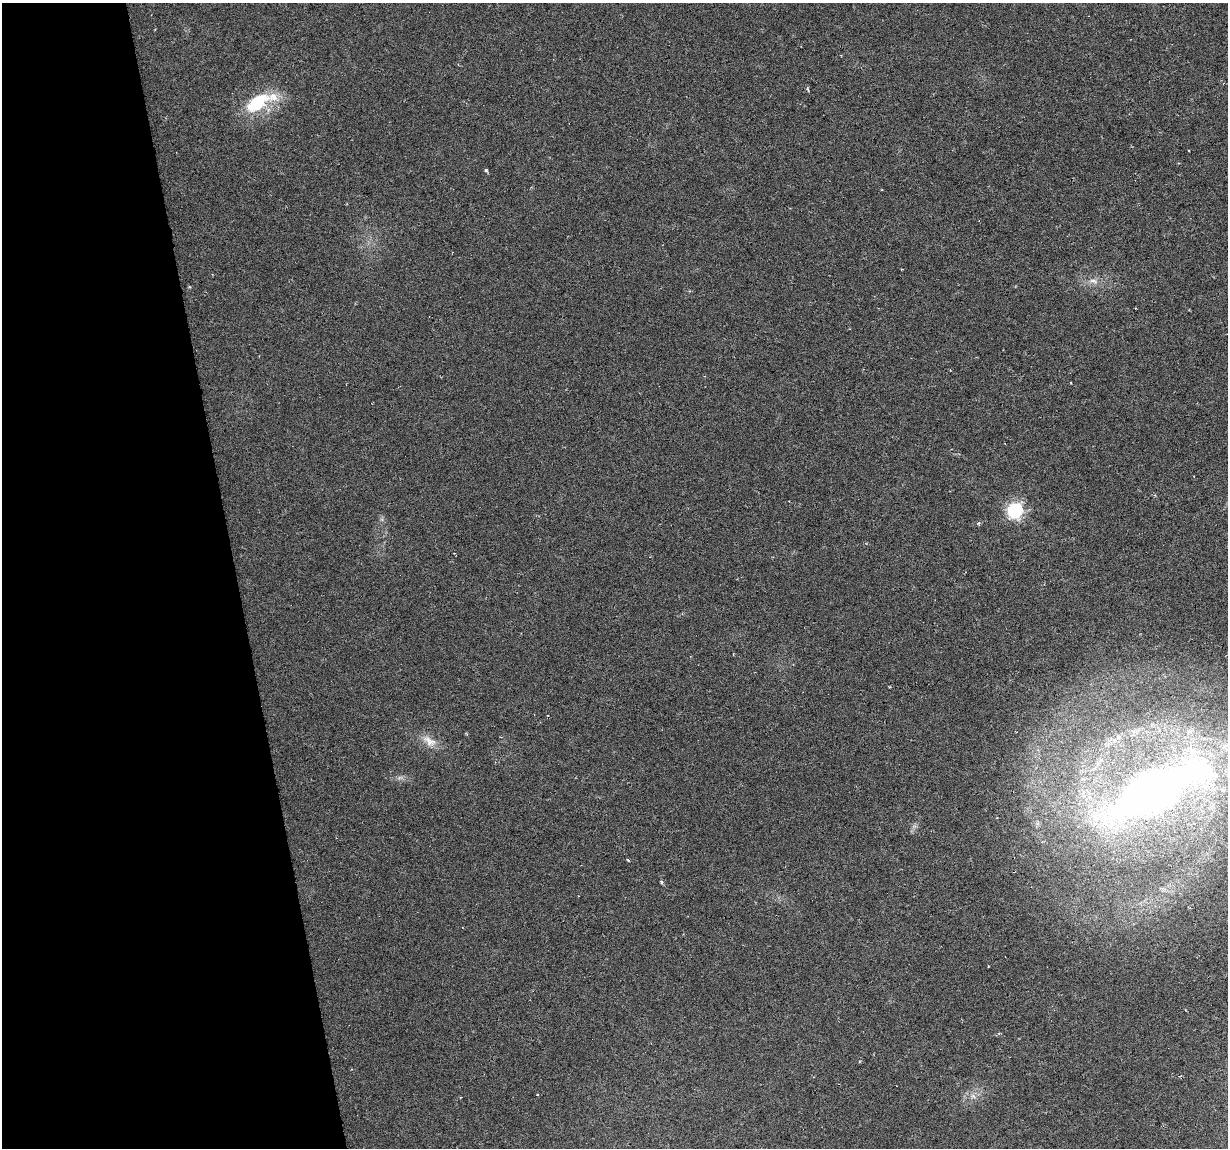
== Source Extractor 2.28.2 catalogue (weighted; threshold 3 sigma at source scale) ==
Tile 5 of 4 x 4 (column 1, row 2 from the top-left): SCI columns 1-1226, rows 2317-3462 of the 4904 x 4682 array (HDU 1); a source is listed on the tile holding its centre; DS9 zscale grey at full resolution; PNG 1230 x 1150 px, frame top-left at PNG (2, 3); no overlay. Shown black and unused: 19% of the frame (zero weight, under 3 of 6 exposures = <1% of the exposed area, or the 3 px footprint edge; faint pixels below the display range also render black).
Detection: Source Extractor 2.28.2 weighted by HDU 2 'WHT'; one run over the whole footprint, this tile lists its part. Background -0.0061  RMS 0.0036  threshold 0.0149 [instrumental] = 3 sigma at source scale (4.09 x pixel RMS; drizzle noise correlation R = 1.36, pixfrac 0.8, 0.0396/0.0396 arcsec/px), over >= 5 px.
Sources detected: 13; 2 inside a brighter listed object's ellipse — not listed separately; the other 11 listed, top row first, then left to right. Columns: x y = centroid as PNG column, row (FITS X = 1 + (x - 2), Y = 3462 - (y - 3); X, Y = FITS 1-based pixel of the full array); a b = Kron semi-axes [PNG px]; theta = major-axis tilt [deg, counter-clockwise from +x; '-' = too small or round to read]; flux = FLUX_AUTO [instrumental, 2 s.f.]
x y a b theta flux
808 89 6 3 -81 0.46
257 103 38 19 34 16
486 170 4 4 - 0.49
902 269 3 2 - 0.22
1094 281 14 6 -18 2.2
1015 510 7 6 - 84
429 741 22 11 -32 4
1157 790 126 44 27 240
628 860 4 3 - 0.32
662 882 6 4 -89 0.48
973 1096 8 6 -44 1.2